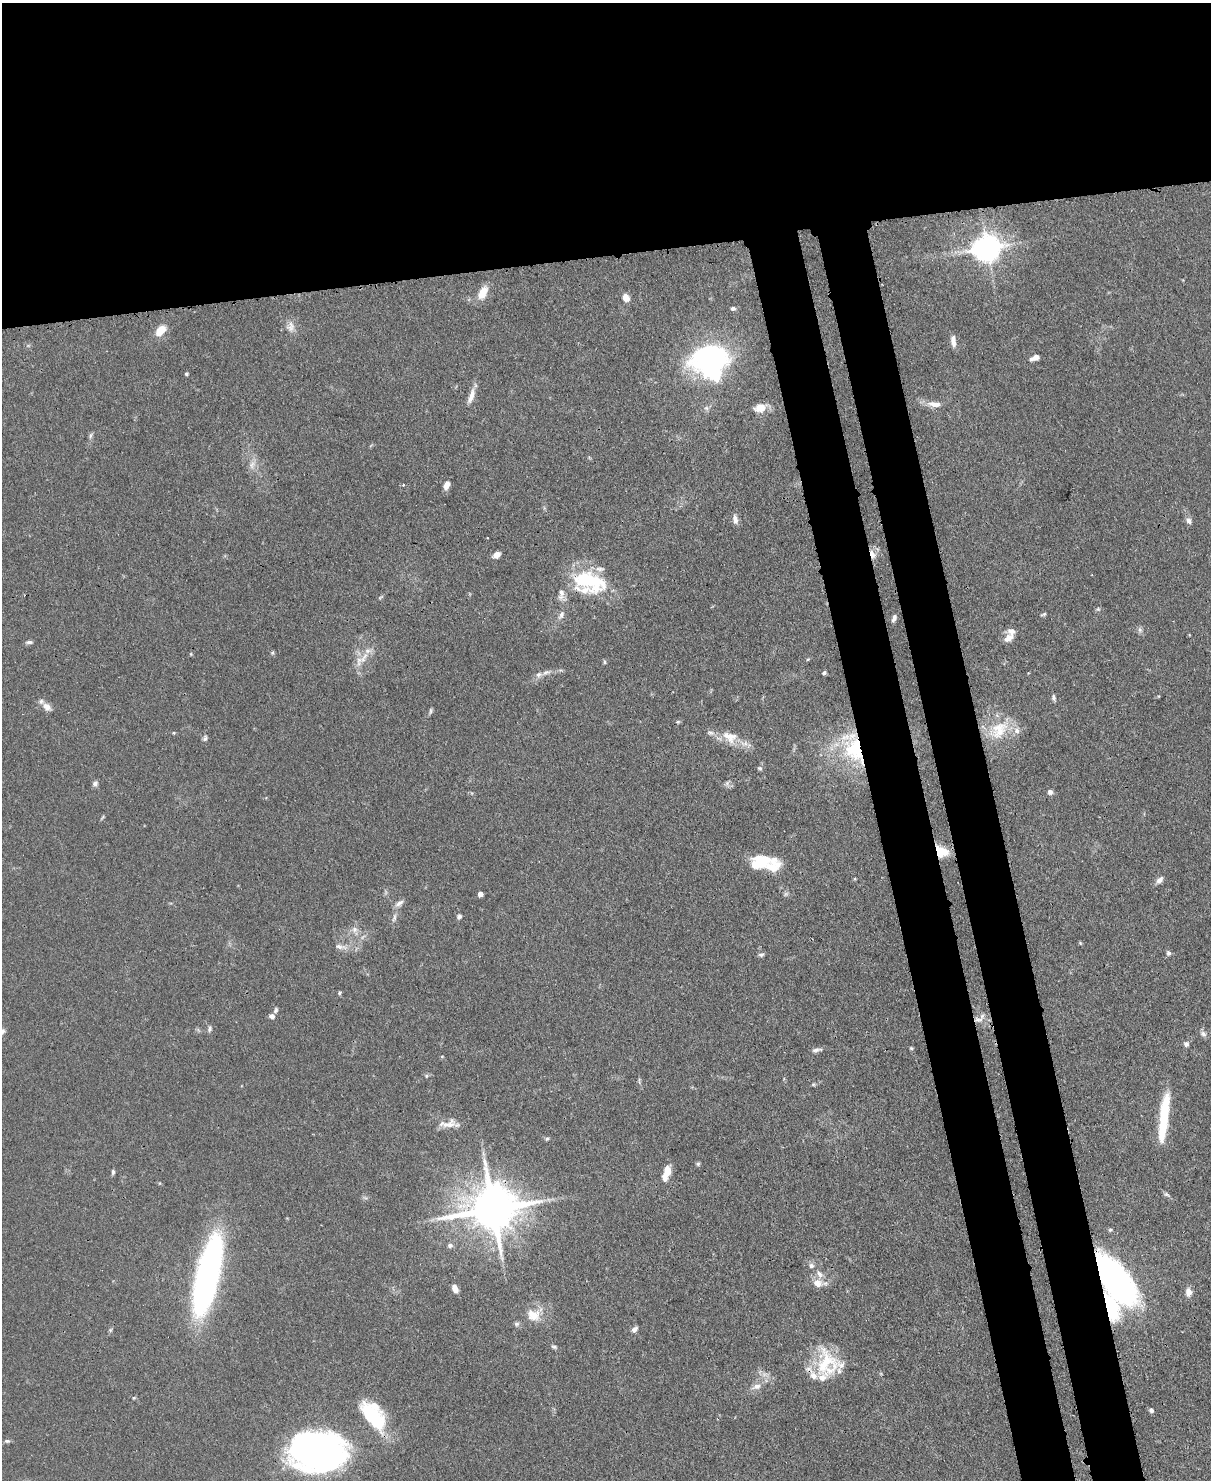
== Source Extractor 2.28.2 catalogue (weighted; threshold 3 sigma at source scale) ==
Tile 2 of 4 x 3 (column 2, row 1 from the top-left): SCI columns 1285-2493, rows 3167-4644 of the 4988 x 4969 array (HDU 1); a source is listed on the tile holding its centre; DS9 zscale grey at full resolution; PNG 1213 x 1482 px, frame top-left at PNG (2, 3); no overlay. Shown black and unused: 24% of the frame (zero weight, under 3 of 4 exposures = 9% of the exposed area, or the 3 px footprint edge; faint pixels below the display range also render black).
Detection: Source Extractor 2.28.2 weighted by HDU 2 'WHT'; one run over the whole footprint, this tile lists its part. Background 0.0719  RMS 0.004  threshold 0.0181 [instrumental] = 3 sigma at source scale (4.5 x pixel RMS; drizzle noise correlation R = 1.50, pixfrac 1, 0.05/0.05 arcsec/px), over >= 5 px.
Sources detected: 118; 2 too faint to see at this stretch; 2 inside a brighter object's white glare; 1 cosmic-ray / hot-pixel residue — not listed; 13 inside a brighter listed object's ellipse — not listed separately; the other 100 listed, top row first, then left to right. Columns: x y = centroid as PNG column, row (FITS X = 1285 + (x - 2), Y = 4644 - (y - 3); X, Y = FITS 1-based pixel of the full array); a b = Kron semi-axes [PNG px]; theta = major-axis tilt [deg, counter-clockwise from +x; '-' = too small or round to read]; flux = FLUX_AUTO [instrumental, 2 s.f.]
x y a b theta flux
987 248 9 8 - 500
483 293 16 9 63 6
626 297 9 7 -65 2.9
733 308 6 5 - 0.94
291 327 15 11 86 3.2
161 330 10 6 47 8.8
953 341 14 5 -83 2.6
1036 357 8 7 - 1.7
711 358 39 31 9 74
186 374 4 3 - 0.64
471 396 22 7 71 3.4
934 404 19 8 -5 3.6
760 408 15 9 15 5
90 435 8 5 68 0.88
252 465 12 7 67 2.4
403 485 3 3 - 0.4
447 485 10 6 73 2.7
735 520 11 6 -83 2.3
1188 520 9 6 -62 1.7
497 555 8 6 34 2.6
873 555 13 7 -68 3
589 581 41 23 -15 31
561 593 11 8 -81 2.2
380 597 10 2 35 0.55
1098 609 6 6 - 0.67
1044 614 7 4 19 0.62
561 615 12 6 61 1.8
894 618 9 5 69 1.3
1140 630 8 6 -77 1.1
1008 638 14 8 36 2.8
29 642 8 5 1 1
272 653 6 5 - 0.62
191 654 5 4 - 0.4
364 658 31 6 53 4.6
808 659 5 3 - 0.4
604 662 5 4 - 0.61
824 673 5 4 - 0.66
539 675 10 7 33 1.7
1053 697 7 5 -80 1
47 707 11 8 -42 2.7
430 711 10 4 85 0.72
998 730 33 20 41 14
730 737 24 15 -24 8.1
205 738 8 5 64 0.98
854 750 44 25 -62 32
760 768 6 5 - 0.7
95 783 8 6 56 1.2
1050 792 6 6 - 1.3
941 851 15 11 -28 9.1
760 862 27 15 12 14
1159 880 10 6 42 1.9
480 894 4 4 - 2.8
399 903 13 6 33 1.8
459 916 7 5 59 1.1
394 918 13 5 77 1.6
354 929 9 8 - 1.9
1080 943 5 4 - 0.41
340 947 19 7 -10 2.8
1168 953 6 6 - 0.98
761 955 7 5 7 0.92
339 993 5 4 - 0.59
276 1010 7 5 74 0.79
272 1016 6 5 - 1.7
978 1020 15 8 5 3.5
210 1028 9 5 75 0.99
2 1031 8 7 - 1.3
1203 1034 10 6 -38 1.3
1186 1044 6 6 - 1.1
911 1048 5 4 - 0.46
816 1050 14 5 8 1.4
442 1056 5 3 - 0.37
426 1076 6 4 72 0.52
450 1124 19 11 46 4.2
1163 1124 43 11 82 15
547 1139 6 4 65 0.63
698 1164 6 5 - 0.64
113 1172 7 4 89 0.79
666 1173 19 7 73 5
1167 1194 8 4 -20 0.78
493 1209 15 13 9 2000
1110 1230 5 5 - 0.57
450 1245 7 6 - 1.2
811 1266 7 7 - 1.3
207 1275 68 17 77 180
1114 1279 39 17 -56 170
817 1283 11 11 - 4
455 1289 9 6 -65 2.6
1188 1292 10 7 -88 2.6
1110 1307 23 11 -70 33
533 1315 19 16 -17 6.9
516 1324 7 6 - 0.94
634 1329 9 6 39 1.4
110 1330 6 5 - 0.61
554 1347 8 4 -13 0.77
827 1363 38 27 -85 20
756 1387 13 7 16 2.6
1151 1410 6 5 - 1
373 1417 41 19 -50 23
7 1441 8 5 -9 0.9
318 1452 47 32 -4 190
Overlapping masked pixels (flux is a lower limit): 8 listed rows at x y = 873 555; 589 581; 854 750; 941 851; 978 1020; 493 1209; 1114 1279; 1110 1307
Isophote crosses this tile's border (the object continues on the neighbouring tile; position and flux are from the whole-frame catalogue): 1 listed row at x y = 2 1031